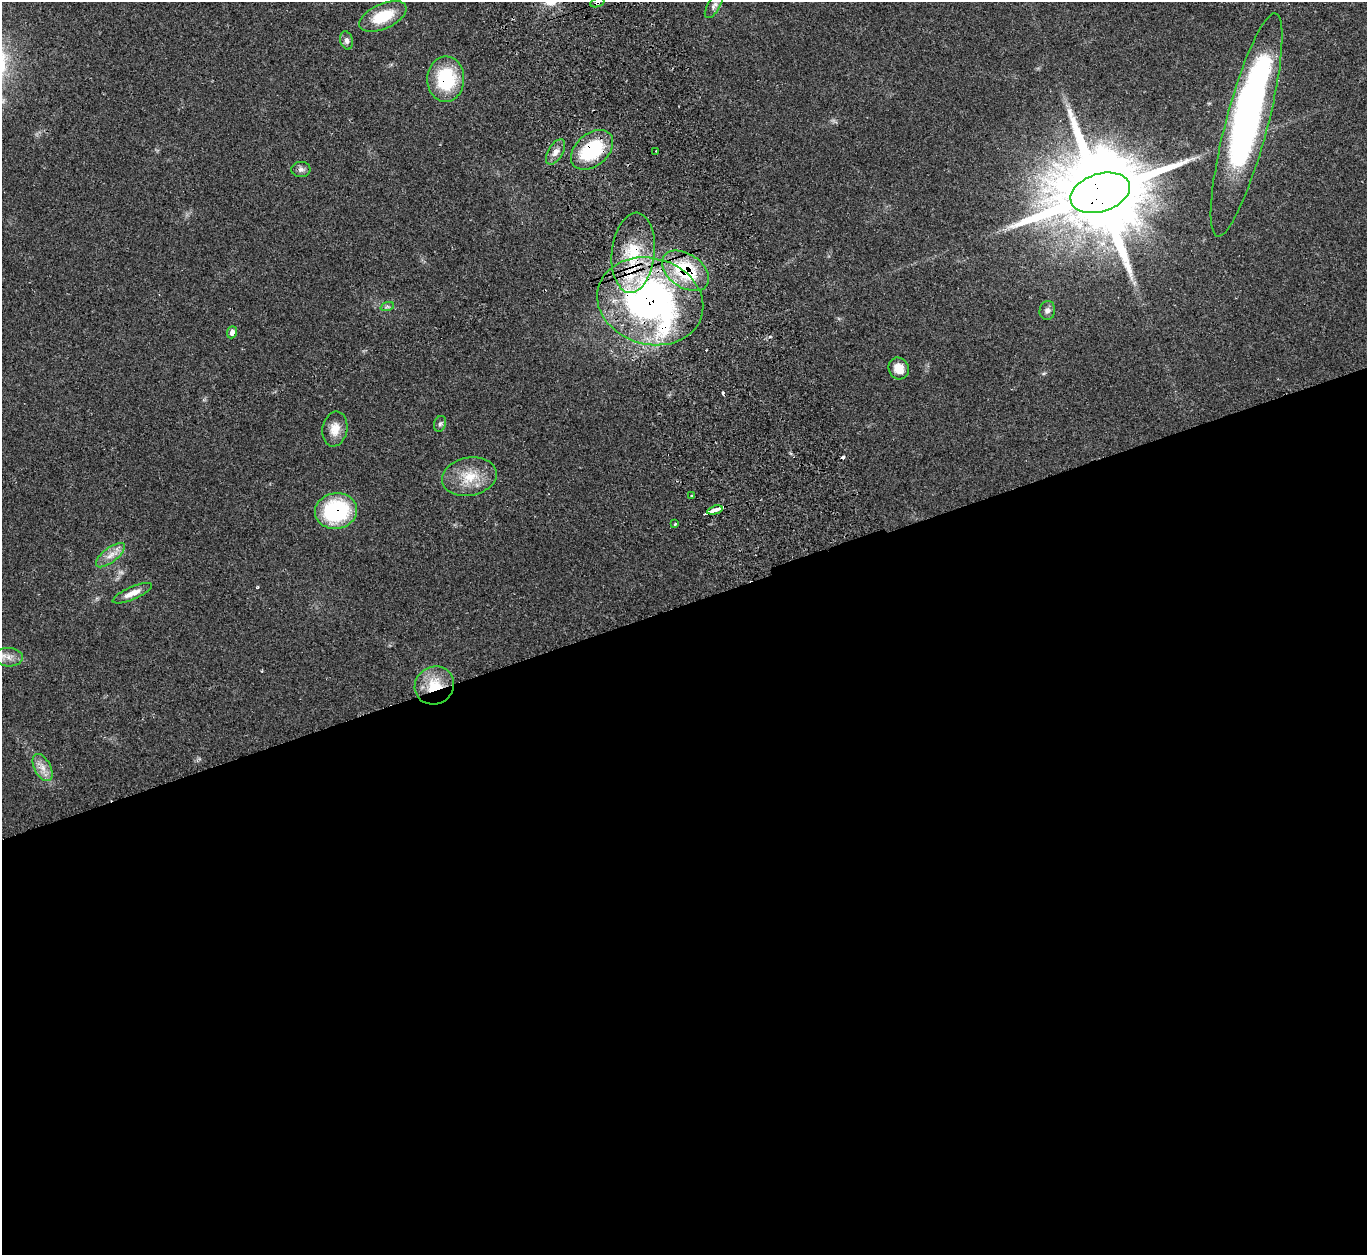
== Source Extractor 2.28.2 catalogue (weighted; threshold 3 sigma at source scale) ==
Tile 15 of 4 x 4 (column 3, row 4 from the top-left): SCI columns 2795-4159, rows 185-1437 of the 5583 x 5512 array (HDU 1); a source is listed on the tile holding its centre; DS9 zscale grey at full resolution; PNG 1369 x 1257 px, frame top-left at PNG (2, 2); each listed source drawn as its Kron ellipse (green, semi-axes under 4 px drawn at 4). Shown black and unused: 52% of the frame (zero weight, under 2 of 3 exposures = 4% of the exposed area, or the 3 px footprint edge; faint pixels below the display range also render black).
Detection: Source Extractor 2.28.2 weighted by HDU 2 'WHT'; one run over the whole footprint, this tile lists its part. Background 0.11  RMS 0.0081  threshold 0.0363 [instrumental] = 3 sigma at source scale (4.5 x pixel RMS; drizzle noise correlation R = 1.50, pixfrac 1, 0.05/0.05 arcsec/px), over >= 5 px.
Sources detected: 39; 1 too faint to see at this stretch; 2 inside a brighter object's white glare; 4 cosmic-ray / hot-pixel residue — neither listed nor drawn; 2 inside a brighter listed object's ellipse — not listed separately; the other 30 listed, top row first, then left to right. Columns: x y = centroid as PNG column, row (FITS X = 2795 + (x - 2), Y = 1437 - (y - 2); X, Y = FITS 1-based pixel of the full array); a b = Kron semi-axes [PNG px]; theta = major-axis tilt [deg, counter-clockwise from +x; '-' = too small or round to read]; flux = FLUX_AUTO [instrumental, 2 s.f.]
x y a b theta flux
597 3 7 4 19 3.2
714 6 14 6 58 2.9
383 16 25 12 24 27
347 40 9 6 -74 3.5
446 79 23 18 90 52
1247 125 115 21 75 300
592 150 24 16 40 58
656 151 3 3 - 0.91
556 152 14 7 59 5.1
301 169 10 7 1 3.1
1100 193 31 19 17 18000
633 253 40 21 84 49
685 271 26 17 -34 53
650 301 54 43 -16 310
387 307 7 4 18 1.5
1047 310 9 7 78 3.1
232 332 6 5 - 4
899 368 11 10 - 10
440 424 8 6 71 2.1
335 429 17 12 80 9.9
469 477 28 19 11 22
692 495 3 3 - 1.2
715 510 8 3 16 15
336 511 21 18 9 74
675 524 3 3 - 2.4
110 555 17 7 37 7.3
132 593 21 6 23 7
8 657 14 9 -3 7
434 685 20 18 30 25
43 768 15 8 -62 6.8
Overlapping masked pixels (flux is a lower limit): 9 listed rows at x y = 597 3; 446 79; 592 150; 1100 193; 633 253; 685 271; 650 301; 336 511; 434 685
Isophote crosses this tile's border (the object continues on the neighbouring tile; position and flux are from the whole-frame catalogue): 2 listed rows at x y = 597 3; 8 657